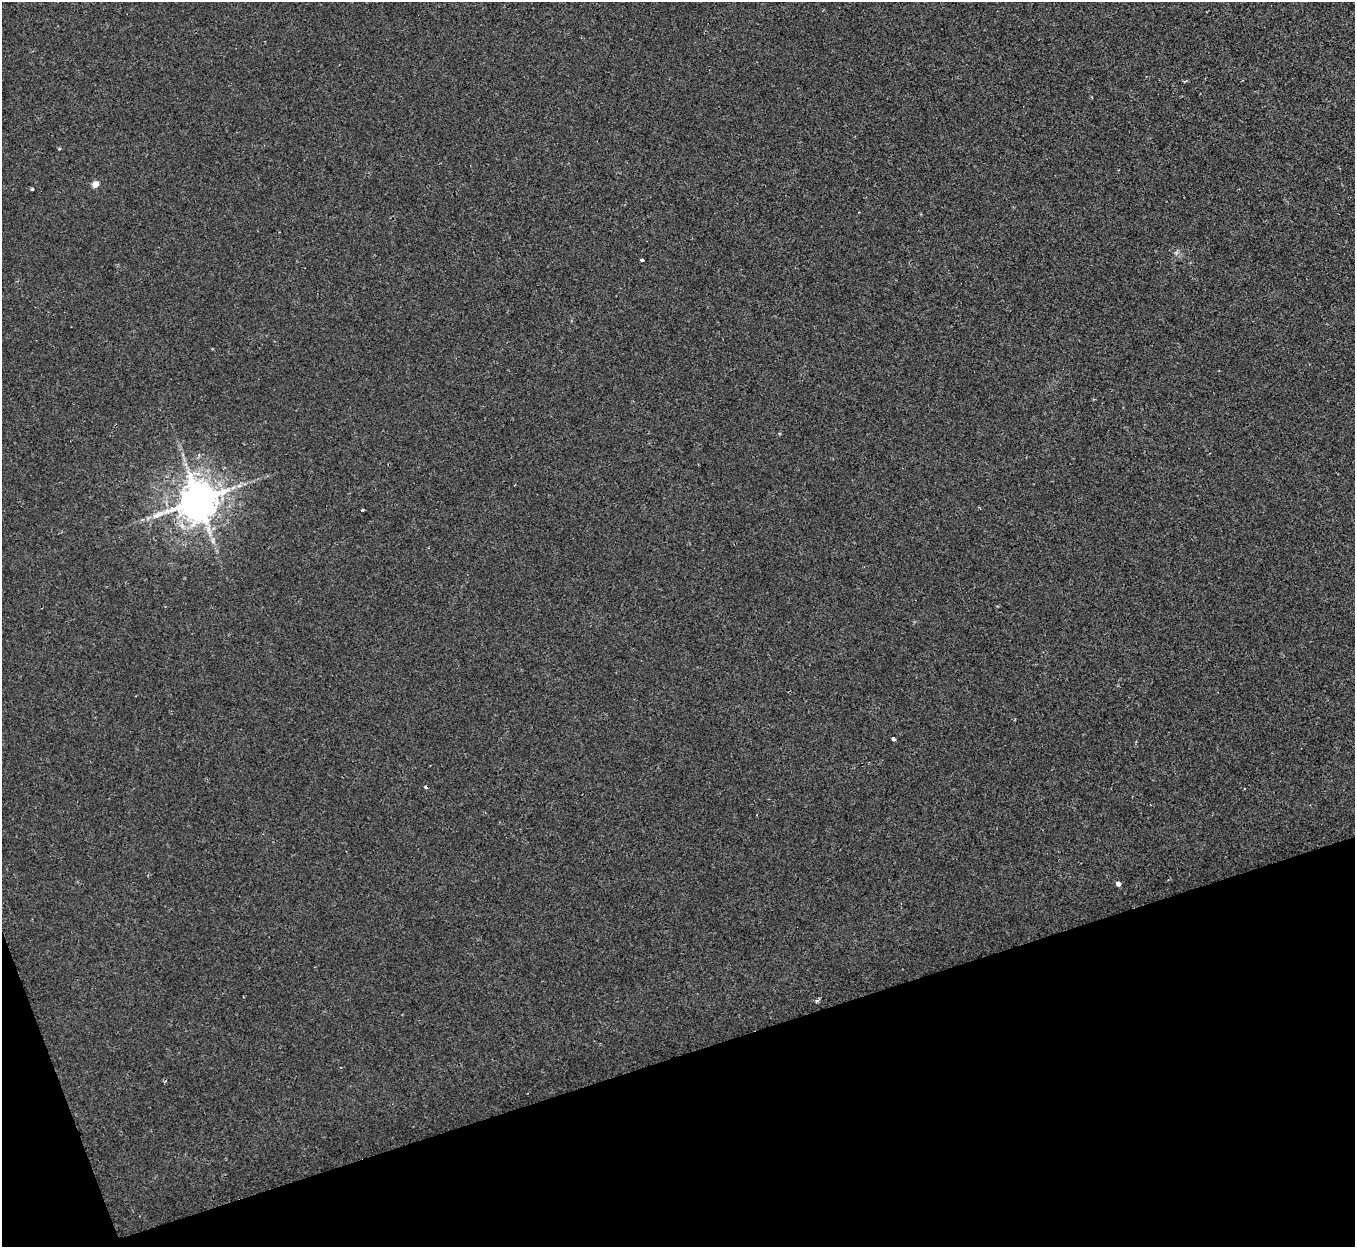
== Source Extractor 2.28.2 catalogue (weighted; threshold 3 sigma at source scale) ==
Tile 14 of 4 x 4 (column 2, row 4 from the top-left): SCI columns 1355-2707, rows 147-1391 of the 5414 x 5400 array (HDU 1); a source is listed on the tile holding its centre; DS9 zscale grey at full resolution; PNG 1357 x 1249 px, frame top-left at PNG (2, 2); no overlay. Shown black and unused: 16% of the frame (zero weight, under 2 of 3 exposures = <1% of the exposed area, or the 3 px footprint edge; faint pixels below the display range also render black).
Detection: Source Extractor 2.28.2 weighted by HDU 2 'WHT'; one run over the whole footprint, this tile lists its part. Background 6.58e-04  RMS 0.0034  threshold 0.0152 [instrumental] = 3 sigma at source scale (4.5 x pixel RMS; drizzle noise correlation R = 1.50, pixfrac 1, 0.05/0.05 arcsec/px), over >= 5 px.
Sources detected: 12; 1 inside a brighter object's white glare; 1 cosmic-ray / hot-pixel residue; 1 long thin detection or spike segment (spike, bleed or trail) — not listed; the other 9 listed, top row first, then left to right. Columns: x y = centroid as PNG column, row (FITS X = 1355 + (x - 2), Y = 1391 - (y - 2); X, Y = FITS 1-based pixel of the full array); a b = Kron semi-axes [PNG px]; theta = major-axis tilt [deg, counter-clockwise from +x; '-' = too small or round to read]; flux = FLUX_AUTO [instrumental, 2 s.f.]
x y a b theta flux
95 184 4 4 - 5.3
32 189 3 3 - 0.6
642 259 3 3 - 1.1
239 486 7 4 1 0.79
198 500 12 9 46 1000
362 510 3 2 - 0.34
893 739 4 3 - 0.93
1118 884 4 4 - 1.5
816 1001 6 3 71 0.49
Overlapping masked pixels (flux is a lower limit): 1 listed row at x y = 198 500